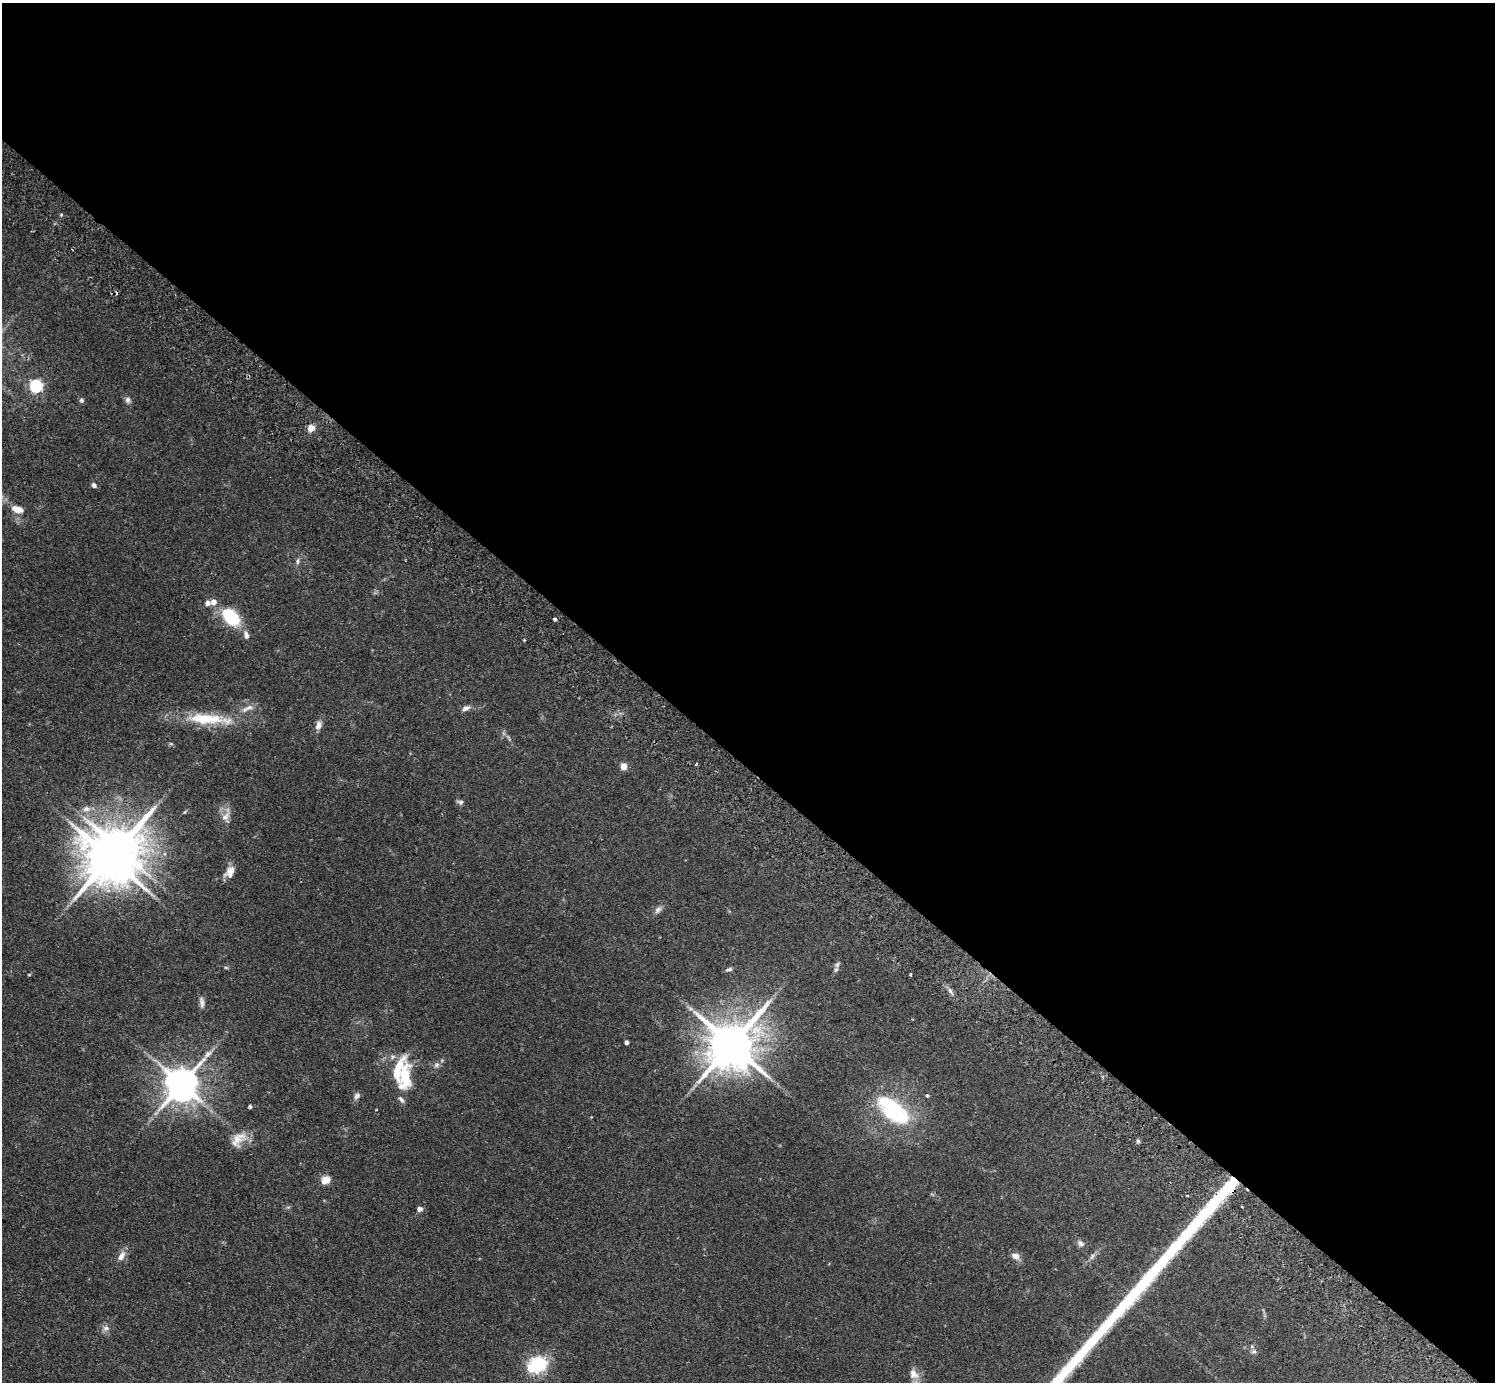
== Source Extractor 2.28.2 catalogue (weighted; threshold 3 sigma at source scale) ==
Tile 3 of 4 x 4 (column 3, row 1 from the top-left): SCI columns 3026-4518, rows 4483-5862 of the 6053 x 6064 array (HDU 1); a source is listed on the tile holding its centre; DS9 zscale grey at full resolution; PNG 1497 x 1384 px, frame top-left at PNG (2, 3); no overlay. Shown black and unused: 55% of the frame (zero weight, under 2 of 3 exposures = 3% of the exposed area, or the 3 px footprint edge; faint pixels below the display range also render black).
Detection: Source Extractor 2.28.2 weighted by HDU 2 'WHT'; one run over the whole footprint, this tile lists its part. Background 0.0814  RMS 0.0058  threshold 0.026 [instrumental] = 3 sigma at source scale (4.5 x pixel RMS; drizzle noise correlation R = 1.50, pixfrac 1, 0.05/0.05 arcsec/px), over >= 5 px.
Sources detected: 59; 2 inside a brighter object's white glare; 3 cosmic-ray / hot-pixel residue — not listed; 3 inside a brighter listed object's ellipse — not listed separately; the other 51 listed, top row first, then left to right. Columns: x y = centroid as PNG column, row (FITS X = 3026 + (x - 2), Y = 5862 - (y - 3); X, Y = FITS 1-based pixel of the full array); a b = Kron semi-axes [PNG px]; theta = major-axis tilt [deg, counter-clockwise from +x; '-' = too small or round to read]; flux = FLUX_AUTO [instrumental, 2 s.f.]
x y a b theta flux
36 386 6 6 - 92
81 400 6 5 - 1.2
128 400 8 7 - 1.8
311 428 5 4 - 12
94 485 6 5 - 1.6
17 509 13 7 -16 5.6
298 561 8 4 89 1.2
214 602 5 5 - 4
208 603 5 5 - 3.3
231 617 17 11 -44 33
246 635 9 5 -77 2.3
249 708 11 7 10 2.7
466 708 10 6 21 2.6
205 719 51 14 -3 25
319 725 9 7 71 3.4
624 766 5 4 - 9
461 802 7 6 - 1.6
86 809 11 7 11 3.3
225 817 12 9 43 3.8
110 858 16 14 -37 2500
230 872 15 9 58 5.2
658 910 12 6 43 2.1
837 965 9 5 53 1.6
226 967 6 4 -1 0.65
729 969 9 4 10 1.2
910 974 3 3 - 1.1
950 991 7 4 -71 1.3
202 1002 17 5 -82 2.3
627 1042 4 4 - 2
732 1044 15 12 52 2800
208 1054 13 6 38 3
436 1065 8 7 - 1.9
405 1078 32 13 85 22
182 1084 10 9 - 1300
927 1095 4 3 - 1.1
357 1096 9 7 42 1.8
250 1107 4 3 - 1.3
893 1110 30 15 -41 59
237 1139 24 15 29 8
1138 1141 5 5 - 1
326 1180 5 5 - 20
1187 1195 4 2 - 0.52
420 1209 4 4 - 3.4
1081 1243 8 7 - 2.1
121 1256 13 7 59 4
1016 1256 11 8 -13 2.9
1092 1256 11 4 64 1.6
106 1328 9 6 0 2.1
1254 1351 7 6 - 1.4
538 1364 6 6 - 170
914 1374 16 11 -50 4.6